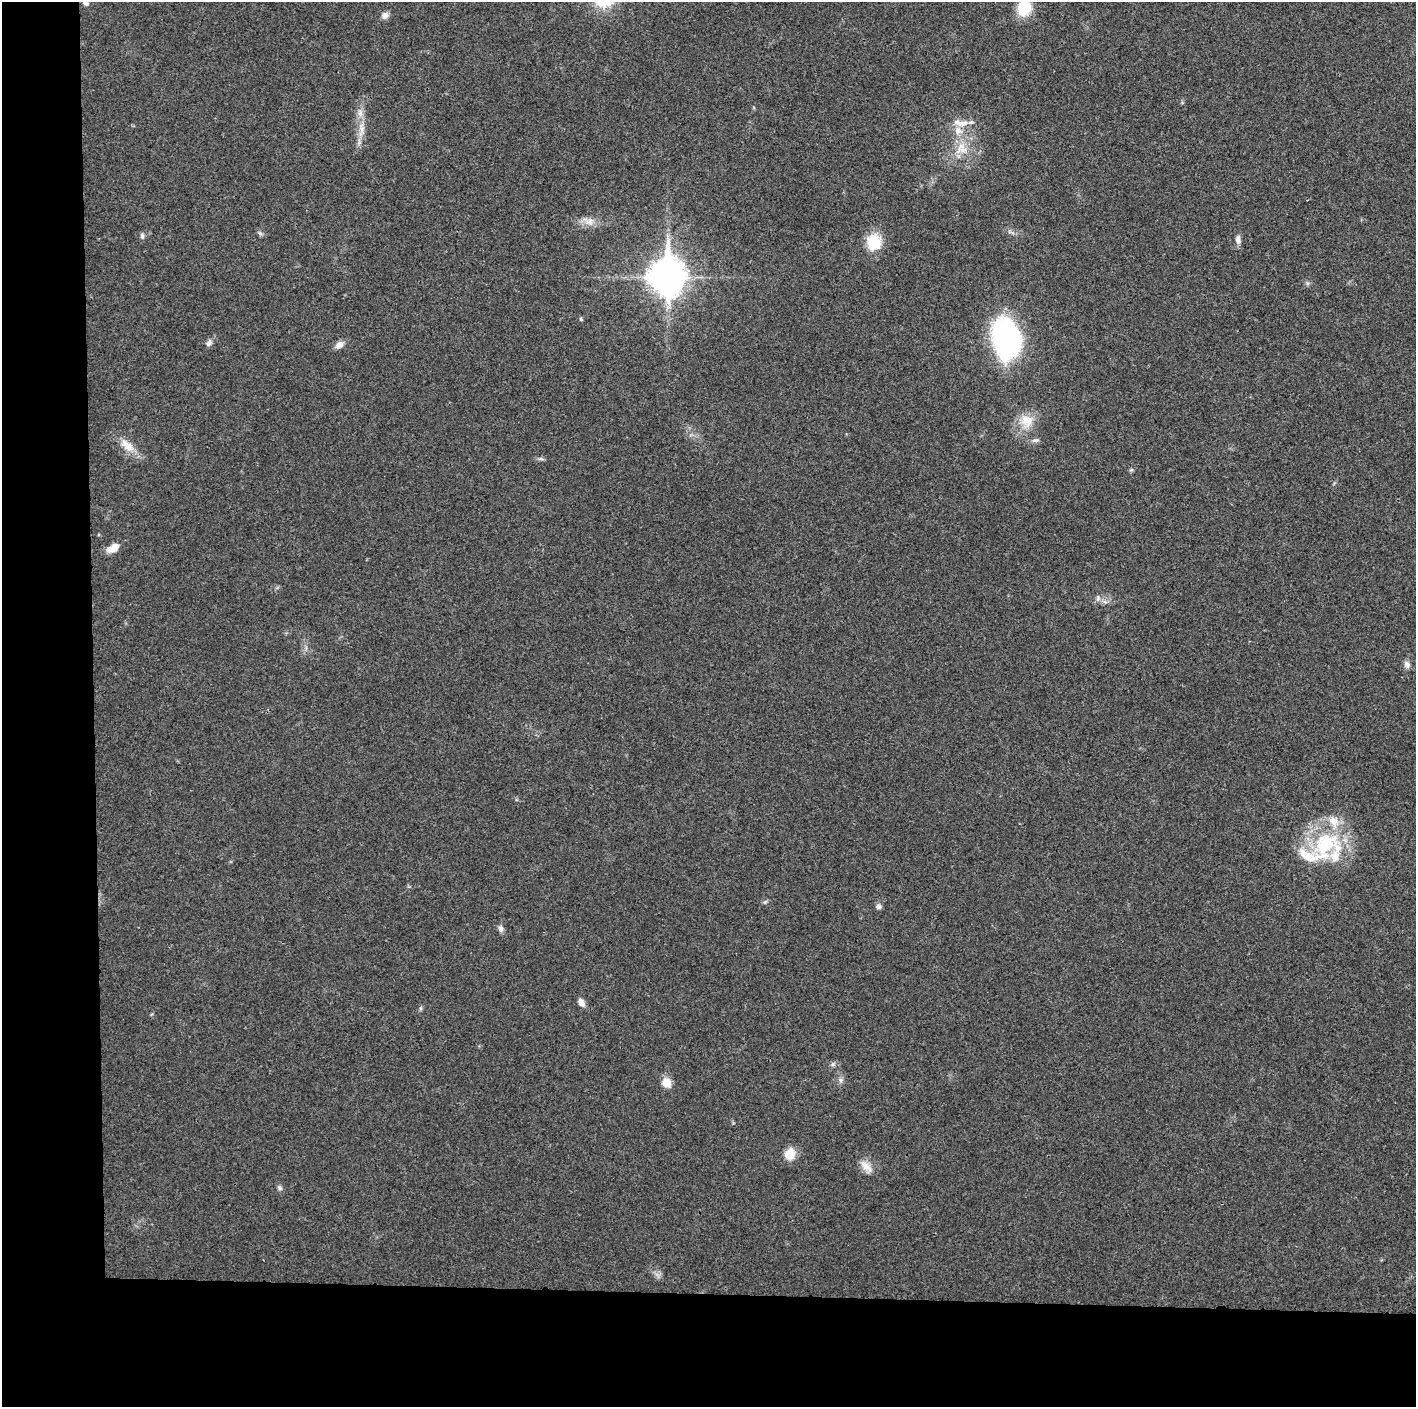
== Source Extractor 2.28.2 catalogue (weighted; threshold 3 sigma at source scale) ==
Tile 7 of 3 x 3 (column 1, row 3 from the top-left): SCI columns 1-1414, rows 9-1413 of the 4242 x 4227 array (HDU 1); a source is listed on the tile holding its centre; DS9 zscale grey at full resolution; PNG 1418 x 1409 px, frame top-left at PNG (2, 2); no overlay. Shown black and unused: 14% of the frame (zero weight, under 3 of 4 exposures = <1% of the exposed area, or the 3 px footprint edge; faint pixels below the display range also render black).
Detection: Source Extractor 2.28.2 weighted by HDU 2 'WHT'; one run over the whole footprint, this tile lists its part. Background 0.0191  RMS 0.0039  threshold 0.0175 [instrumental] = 3 sigma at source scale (4.5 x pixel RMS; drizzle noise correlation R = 1.50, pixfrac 1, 0.05/0.05 arcsec/px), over >= 5 px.
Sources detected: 42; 6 inside a brighter listed object's ellipse — not listed separately; the other 36 listed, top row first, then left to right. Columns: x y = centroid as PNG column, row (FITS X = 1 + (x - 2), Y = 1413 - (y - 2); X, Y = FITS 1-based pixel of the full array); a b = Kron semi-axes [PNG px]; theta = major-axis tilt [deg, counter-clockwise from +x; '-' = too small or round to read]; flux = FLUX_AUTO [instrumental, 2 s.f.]
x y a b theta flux
85 3 9 6 -45 1.3
1024 8 14 12 77 14
385 15 9 7 31 1.9
963 123 18 8 11 3.9
361 129 24 7 88 4.7
961 148 18 14 66 7.1
589 221 14 11 25 3.5
260 233 7 5 -31 0.79
142 236 8 5 -80 0.89
1238 240 12 7 -84 1.8
874 242 16 14 -83 12
667 277 15 11 -90 710
581 319 5 4 - 0.48
1007 339 35 24 -78 91
209 343 10 6 59 1.5
339 345 11 7 32 2.4
1026 421 19 17 -35 7.1
1035 440 11 5 8 1.2
127 446 23 11 -37 5.6
1131 470 7 4 18 0.55
113 548 15 8 31 4.3
1098 598 9 6 87 1.2
1105 602 7 4 -19 0.95
1407 665 9 7 -81 1.7
1325 844 40 30 35 32
765 902 6 4 44 0.62
878 906 7 6 - 1.3
501 929 9 6 -84 1.4
581 1002 10 6 -57 2.3
420 1008 6 4 90 0.6
833 1064 6 6 - 0.82
840 1080 7 5 -49 1
666 1083 13 11 -31 3.8
790 1154 10 9 - 7.7
866 1166 20 9 -45 3.8
280 1188 7 6 - 1
Isophote crosses this tile's border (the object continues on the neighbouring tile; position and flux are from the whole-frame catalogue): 2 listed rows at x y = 85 3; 1024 8